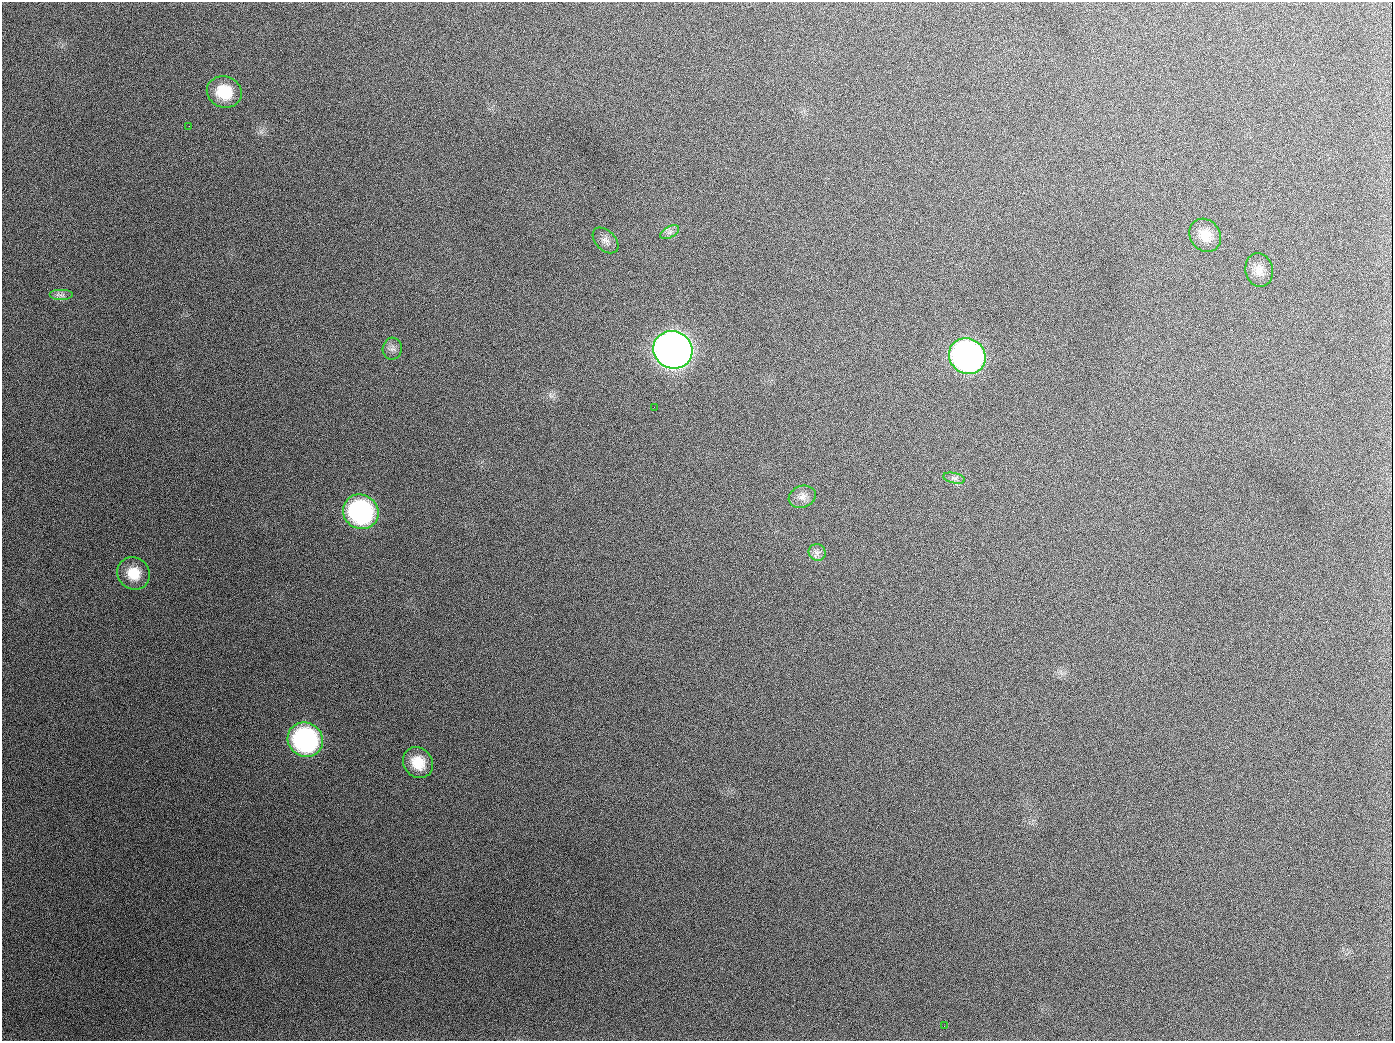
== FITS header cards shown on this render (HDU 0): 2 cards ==
NAXIS1  =                 1391
NAXIS2  =                 1039

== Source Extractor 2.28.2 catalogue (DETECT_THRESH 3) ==
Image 1391 x 1039 px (HDU 0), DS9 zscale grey, 1 PNG px = 1 image px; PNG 1395 x 1043 px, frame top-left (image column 1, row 1039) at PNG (2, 2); each listed source drawn as its Kron ellipse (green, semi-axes under 4 px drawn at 4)
Background 1700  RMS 74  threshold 223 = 3 sigma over >= 5 px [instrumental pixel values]
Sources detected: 19; all 19 listed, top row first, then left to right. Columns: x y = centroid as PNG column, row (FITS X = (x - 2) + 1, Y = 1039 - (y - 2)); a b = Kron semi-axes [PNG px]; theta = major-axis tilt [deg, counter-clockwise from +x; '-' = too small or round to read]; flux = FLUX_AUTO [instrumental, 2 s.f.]
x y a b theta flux
224 92 18 15 -22 1.7e+05
189 126 2 2 - 6.8e+03
670 232 10 5 27 1.8e+04
1205 235 17 15 -53 7.9e+04
605 240 15 10 -44 3.3e+04
1259 270 17 13 -80 5.4e+04
62 295 12 5 0 2.2e+04
392 349 11 9 79 2.6e+04
673 350 20 18 -31 4.9e+06
967 356 19 17 -35 2.2e+06
654 407 2 2 - 3.5e+03
954 478 11 5 -12 1.8e+04
802 497 14 10 20 3.9e+04
361 512 18 17 - 8.9e+05
817 552 8 8 - 2.4e+04
134 573 17 15 -45 1.1e+05
305 740 18 17 - 9.1e+05
418 763 16 14 -51 1.1e+05
944 1026 3 2 - 5.9e+03